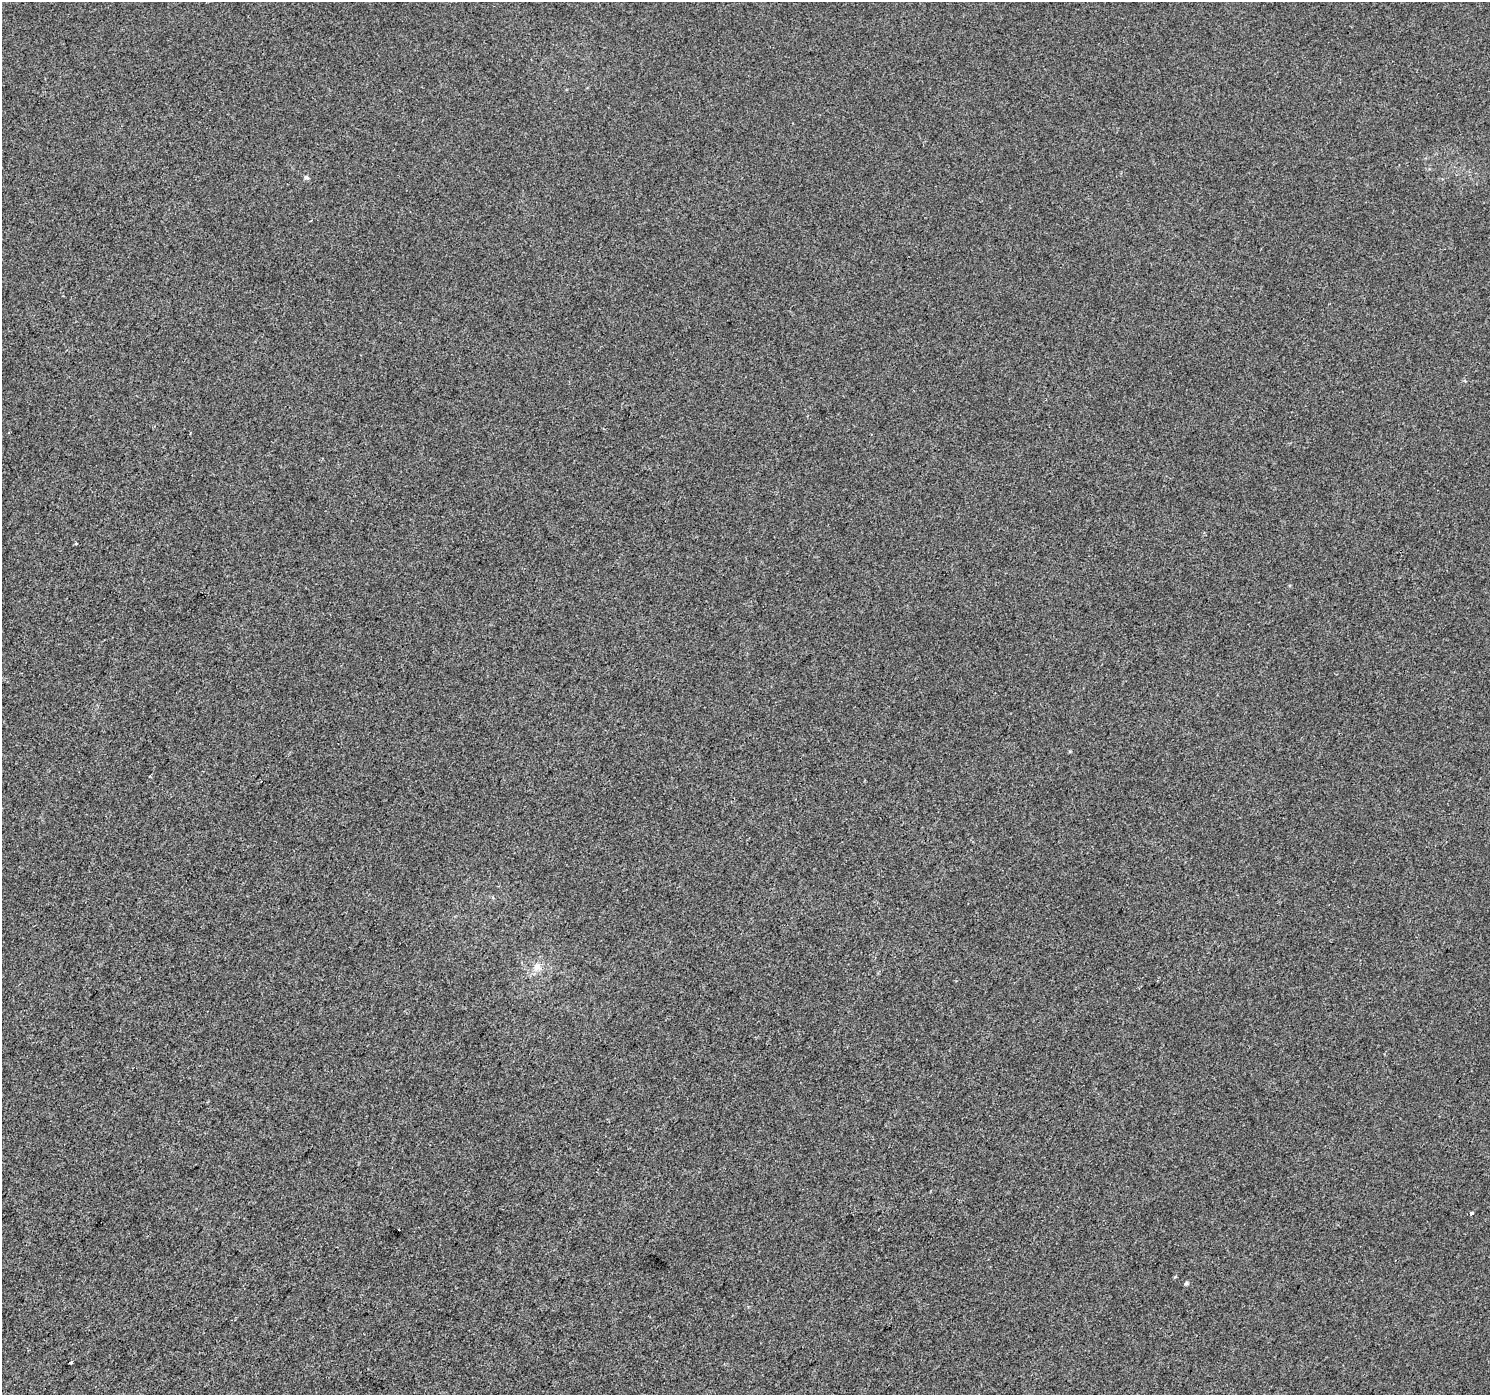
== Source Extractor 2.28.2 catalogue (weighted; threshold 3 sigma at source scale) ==
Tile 7 of 4 x 4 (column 3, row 2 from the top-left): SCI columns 2982-4469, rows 3036-4428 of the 5957 x 6003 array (HDU 1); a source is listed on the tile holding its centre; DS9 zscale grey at full resolution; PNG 1492 x 1397 px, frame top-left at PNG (2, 2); no overlay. Shown black and unused: <1% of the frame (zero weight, under 2 of 3 exposures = <1% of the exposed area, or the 3 px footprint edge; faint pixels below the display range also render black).
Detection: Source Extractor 2.28.2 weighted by HDU 2 'WHT'; one run over the whole footprint, this tile lists its part. Background 8.40e-04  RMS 0.0058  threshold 0.026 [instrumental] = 3 sigma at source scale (4.5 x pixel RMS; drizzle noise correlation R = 1.50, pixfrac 1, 0.0396/0.0396 arcsec/px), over >= 5 px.
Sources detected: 8; all 8 listed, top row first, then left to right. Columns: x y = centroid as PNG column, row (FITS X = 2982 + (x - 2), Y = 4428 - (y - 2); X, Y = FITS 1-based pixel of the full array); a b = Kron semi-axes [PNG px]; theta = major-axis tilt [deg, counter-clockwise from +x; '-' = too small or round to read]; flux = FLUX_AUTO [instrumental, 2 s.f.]
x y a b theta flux
306 177 7 5 -20 1.2
603 428 4 2 - 0.44
76 544 3 3 - 0.96
537 966 12 10 65 4.4
1472 1213 3 3 - 2.1
399 1230 3 2 - 1
1186 1283 6 5 - 0.84
71 1363 3 3 - 1.7